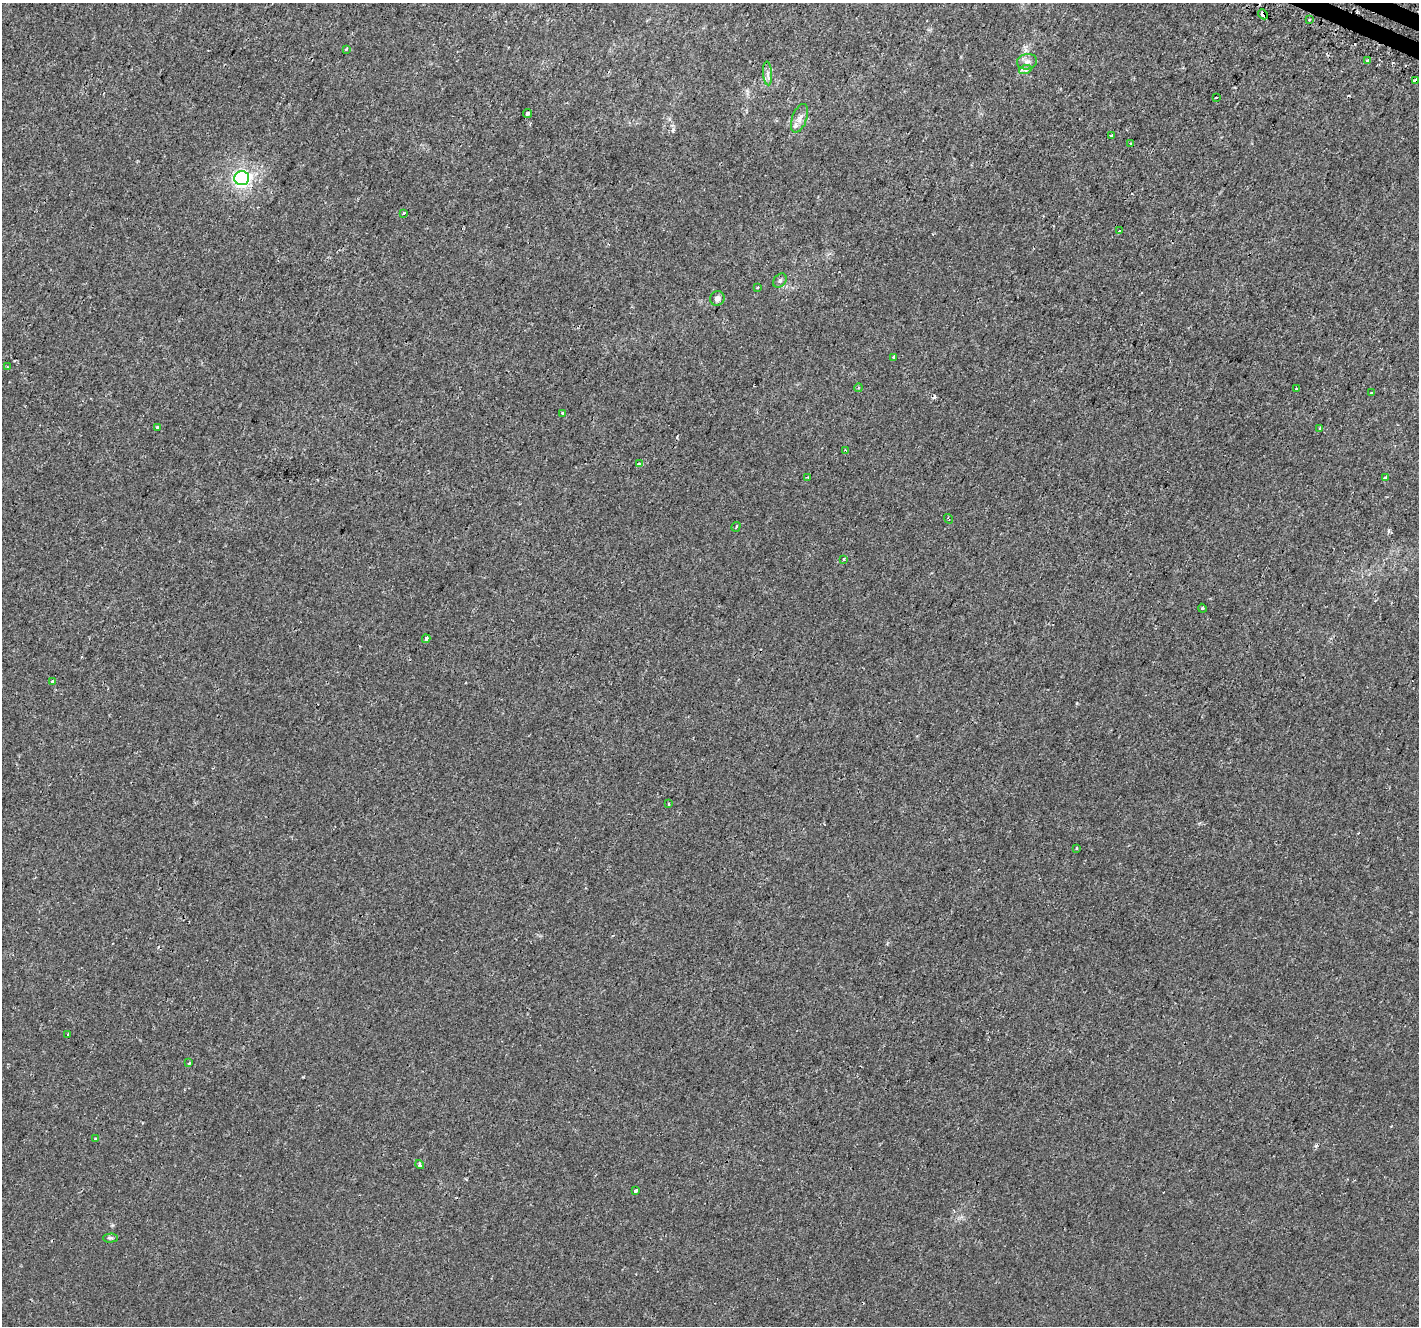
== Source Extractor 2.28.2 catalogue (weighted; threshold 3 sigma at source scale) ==
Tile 10 of 4 x 4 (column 2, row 3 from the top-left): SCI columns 1457-2873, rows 1637-2960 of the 5740 x 5855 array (HDU 1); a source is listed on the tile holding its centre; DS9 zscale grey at full resolution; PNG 1421 x 1328 px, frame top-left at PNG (2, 3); each listed source drawn as its Kron ellipse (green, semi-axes under 4 px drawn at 4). Shown black and unused: <1% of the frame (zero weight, under 2 of 3 exposures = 3% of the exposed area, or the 3 px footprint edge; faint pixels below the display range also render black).
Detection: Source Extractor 2.28.2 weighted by HDU 2 'WHT'; one run over the whole footprint, this tile lists its part. Background 1.18e-04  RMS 0.002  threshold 0.0091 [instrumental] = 3 sigma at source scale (4.5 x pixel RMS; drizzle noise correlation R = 1.50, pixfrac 1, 0.0396/0.0396 arcsec/px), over >= 5 px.
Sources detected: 51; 5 cosmic-ray / hot-pixel residue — neither listed nor drawn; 1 inside a brighter listed object's ellipse — not listed separately; the other 45 listed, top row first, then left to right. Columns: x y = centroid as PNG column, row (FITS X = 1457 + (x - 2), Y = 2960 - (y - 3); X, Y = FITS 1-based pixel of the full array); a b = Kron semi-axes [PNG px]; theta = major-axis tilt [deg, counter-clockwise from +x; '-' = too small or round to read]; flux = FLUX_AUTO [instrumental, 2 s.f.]
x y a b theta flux
1263 14 6 4 -48 2.8
1309 20 3 3 - 0.55
346 49 3 3 - 0.61
1367 61 3 3 - 0.91
1027 62 10 7 10 0.94
1025 70 6 4 18 0.41
768 73 12 4 -86 0.76
1415 80 4 3 - 1.1
1216 97 3 2 - 0.2
527 113 5 3 - 2.6
799 118 15 7 70 1.2
1112 136 3 3 - 4.3
1130 144 3 2 - 0.2
242 178 7 7 - 49
403 213 3 2 - 0.3
1120 231 3 2 - 0.22
780 281 8 5 49 0.46
758 287 3 2 - 0.15
717 298 7 7 - 0.74
894 357 3 3 - 5.3
7 367 2 2 - 0.17
858 388 4 3 - 0.24
1297 389 3 3 - 1.1
1371 393 3 3 - 0.2
562 413 3 3 - 0.63
158 427 3 3 - 1.2
1320 429 4 3 - 0.26
845 450 3 3 - 0.34
639 464 4 3 - 1.7
808 477 4 3 - 0.19
1385 477 4 3 - 0.4
949 519 5 2 - 0.27
736 527 5 2 - 0.17
844 559 3 3 - 0.39
1202 608 4 3 - 0.22
426 639 4 3 - 1.1
52 681 3 3 - 0.62
669 803 3 3 - 0.57
1077 848 3 3 - 0.26
68 1034 3 3 - 0.85
189 1063 3 3 - 0.24
95 1139 3 3 - 0.48
420 1164 5 4 - 0.4
635 1191 4 3 - 1.9
111 1238 7 4 0 0.34
Overlapping masked pixels (flux is a lower limit): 2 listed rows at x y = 1263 14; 1415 80